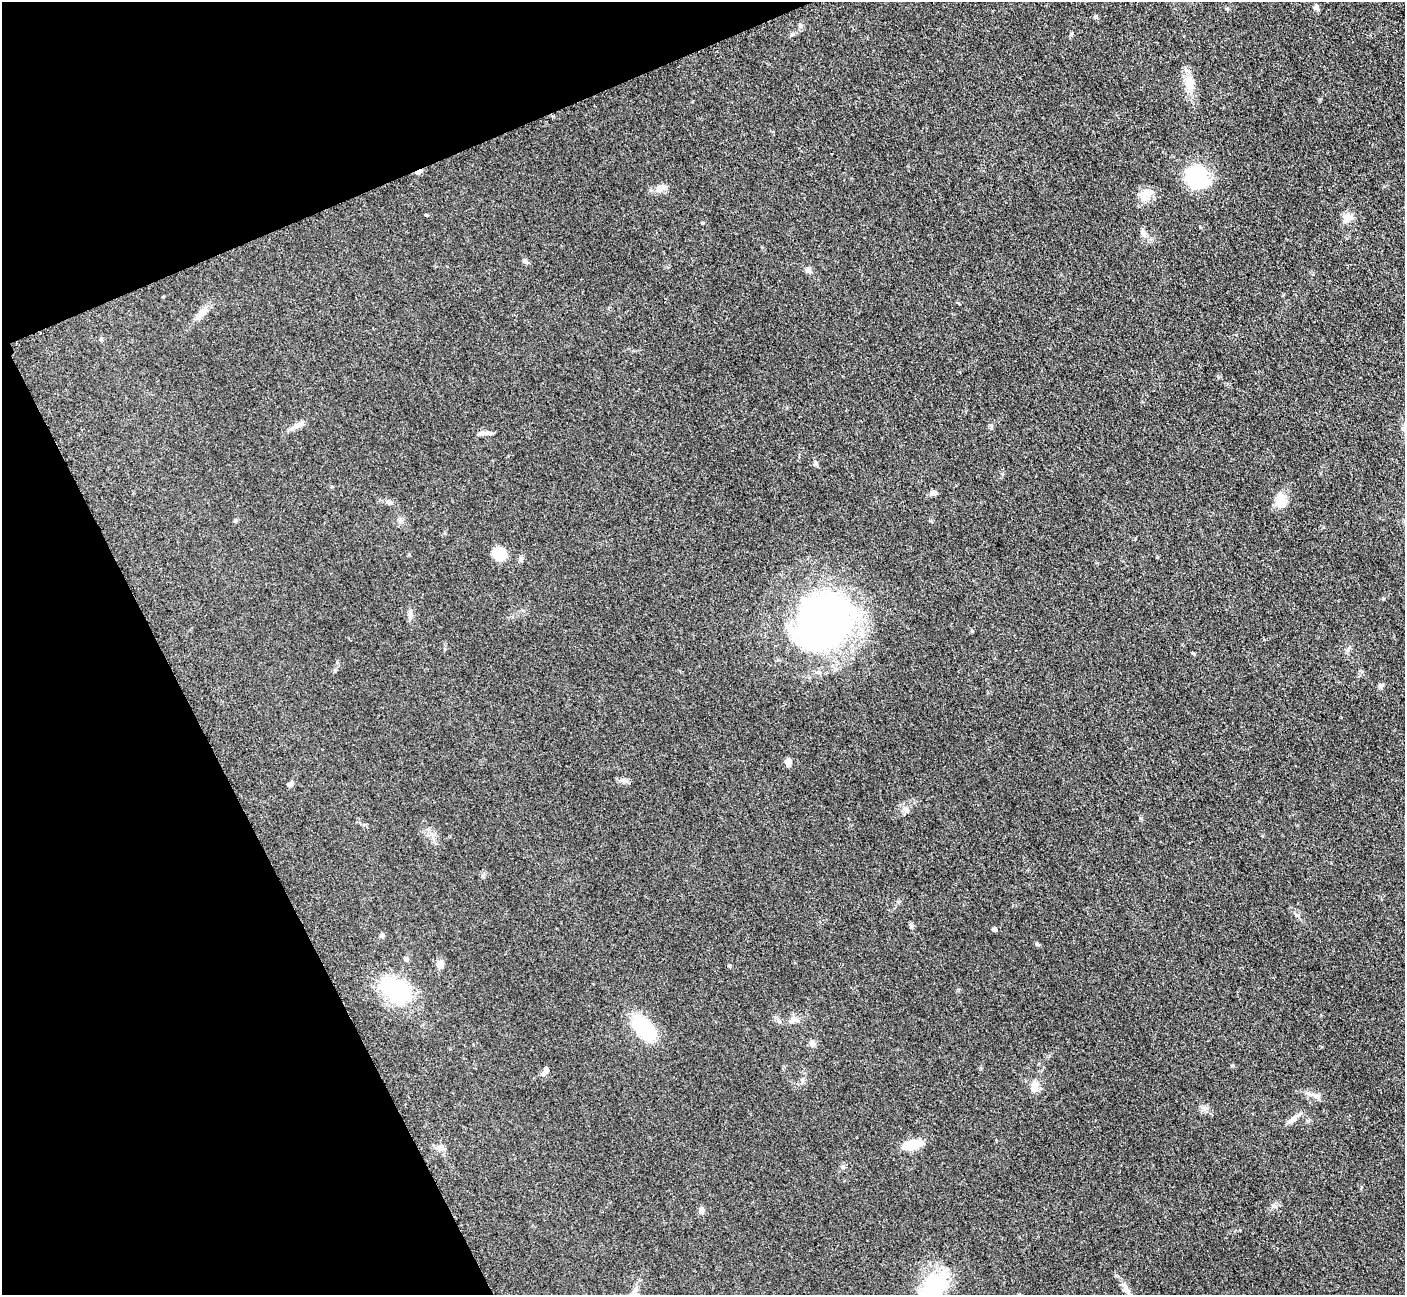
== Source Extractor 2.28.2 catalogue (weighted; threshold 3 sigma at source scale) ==
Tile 5 of 4 x 4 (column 1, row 2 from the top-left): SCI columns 20-1422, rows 2885-4177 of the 5698 x 5663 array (HDU 1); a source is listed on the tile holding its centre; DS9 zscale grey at full resolution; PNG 1407 x 1297 px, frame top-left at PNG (2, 2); no overlay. Shown black and unused: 21% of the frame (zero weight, under 3 of 5 exposures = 4% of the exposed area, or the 3 px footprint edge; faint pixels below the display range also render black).
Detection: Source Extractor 2.28.2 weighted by HDU 2 'WHT'; one run over the whole footprint, this tile lists its part. Background 0.0525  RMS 0.0056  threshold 0.0251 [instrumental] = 3 sigma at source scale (4.5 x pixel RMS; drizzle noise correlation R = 1.50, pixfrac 1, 0.05/0.05 arcsec/px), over >= 5 px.
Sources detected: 46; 1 cosmic-ray / hot-pixel residue — not listed; the other 45 listed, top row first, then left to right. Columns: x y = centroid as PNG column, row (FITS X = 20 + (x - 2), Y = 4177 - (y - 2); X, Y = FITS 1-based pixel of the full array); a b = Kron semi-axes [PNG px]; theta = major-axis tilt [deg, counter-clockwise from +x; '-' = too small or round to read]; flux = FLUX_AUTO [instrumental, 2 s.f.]
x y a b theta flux
1316 8 9 5 -50 1.3
1096 17 5 4 - 0.73
801 26 6 4 90 1.1
1189 83 17 12 -82 7.5
1198 178 27 26 - 31
660 188 14 10 14 3.5
1146 194 18 12 41 6
1348 218 18 10 43 4.1
702 223 5 3 - 0.46
1143 233 10 7 -63 2.9
525 261 8 5 -31 1.3
808 270 6 6 - 2.1
202 312 10 10 - 3.3
101 339 5 5 - 0.67
298 425 20 6 30 3.4
484 433 18 4 2 2.5
816 464 7 5 -76 1.1
934 493 7 6 - 2.3
1281 501 19 14 69 7.3
389 502 9 6 -28 1.6
499 554 12 10 -29 15
410 614 12 7 83 2.3
824 621 48 39 46 310
1381 686 6 6 - 1.3
788 761 8 8 - 2.2
289 785 6 5 - 1.6
906 810 11 6 -36 2.1
994 929 4 4 - 1.7
382 936 6 5 - 1.3
406 959 7 5 -22 0.97
440 964 11 8 38 3.2
396 990 39 26 -35 38
793 1021 11 7 30 2.4
644 1028 26 14 -47 36
812 1044 8 7 - 2
546 1069 6 5 - 1.4
543 1074 7 5 15 1.3
1035 1086 14 8 79 5.3
1317 1096 11 5 5 2.1
1292 1119 15 7 37 3.3
912 1145 22 9 12 12
701 1210 8 6 -90 2.4
934 1285 39 22 46 38
1125 1288 14 6 -62 2.8
636 1290 13 7 80 3.1
Isophote crosses this tile's border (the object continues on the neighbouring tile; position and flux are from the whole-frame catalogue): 1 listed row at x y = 934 1285
Unlisted compact peaks at least as high as the median listed source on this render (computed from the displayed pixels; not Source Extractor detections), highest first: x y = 1037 944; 1071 34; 1193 653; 911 927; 1232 1066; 843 1166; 1297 915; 521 558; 482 876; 1348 650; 802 1080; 1141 818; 991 425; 623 780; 235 521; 163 297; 335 671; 898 901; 1204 1108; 1002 474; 958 303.